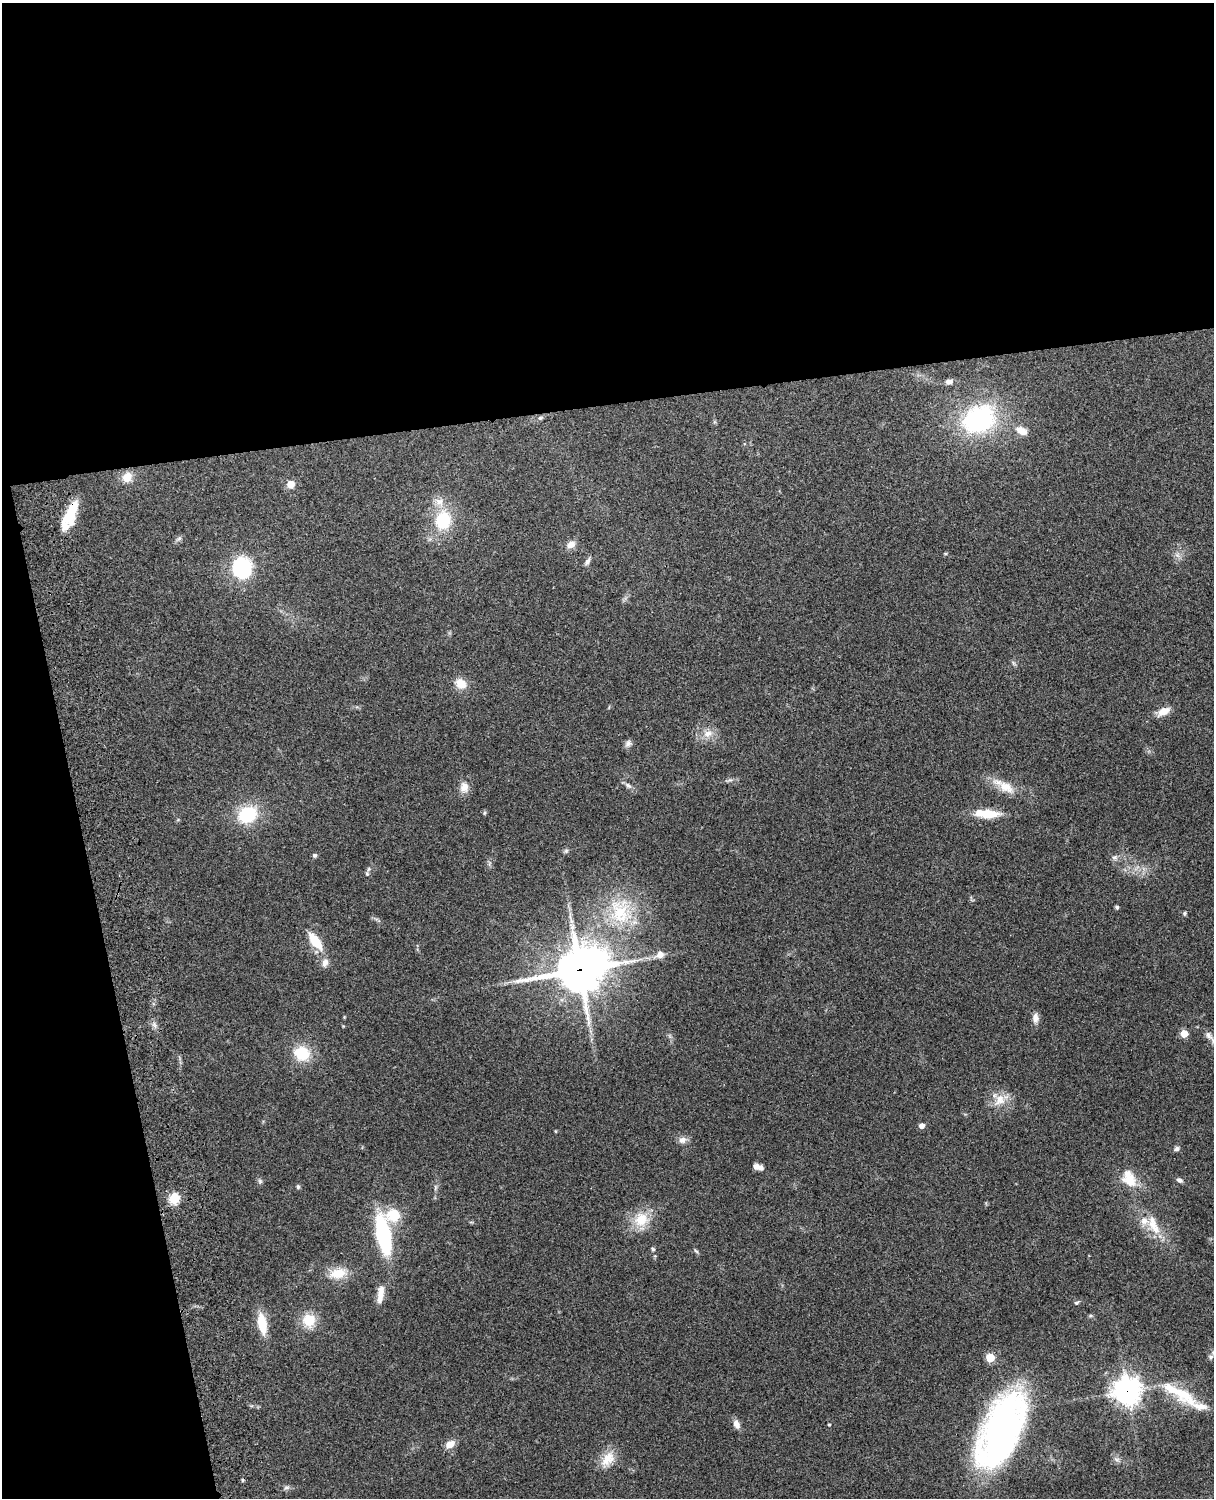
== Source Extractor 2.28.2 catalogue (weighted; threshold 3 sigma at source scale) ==
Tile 1 of 4 x 3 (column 1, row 1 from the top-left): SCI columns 119-1330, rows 3155-4650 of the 5088 x 4927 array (HDU 1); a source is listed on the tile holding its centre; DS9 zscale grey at full resolution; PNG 1216 x 1500 px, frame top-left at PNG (2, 3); no overlay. Shown black and unused: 33% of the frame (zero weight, under 3 of 4 exposures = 6% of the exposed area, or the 3 px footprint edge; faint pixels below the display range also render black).
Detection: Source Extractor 2.28.2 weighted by HDU 2 'WHT'; one run over the whole footprint, this tile lists its part. Background 0.221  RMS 0.0083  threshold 0.0372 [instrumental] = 3 sigma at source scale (4.5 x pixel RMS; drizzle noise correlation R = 1.50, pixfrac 1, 0.05/0.05 arcsec/px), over >= 5 px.
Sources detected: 83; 1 inside a brighter object's white glare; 1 cosmic-ray / hot-pixel residue — not listed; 6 inside a brighter listed object's ellipse — not listed separately; the other 75 listed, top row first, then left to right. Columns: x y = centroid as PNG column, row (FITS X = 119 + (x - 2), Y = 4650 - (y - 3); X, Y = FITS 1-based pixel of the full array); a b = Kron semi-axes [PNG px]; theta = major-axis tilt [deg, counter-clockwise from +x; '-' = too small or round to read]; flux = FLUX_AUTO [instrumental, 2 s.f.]
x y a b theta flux
949 381 8 6 9 3.6
540 418 7 5 13 1.6
979 419 33 25 25 120
1021 431 15 9 -26 8.7
127 477 10 9 - 11
290 484 9 8 - 6.8
439 502 14 12 -27 8.6
73 509 25 13 64 17
443 520 19 16 77 38
179 538 6 6 - 1.8
571 545 12 8 29 5.5
945 554 5 3 - 0.84
1177 555 7 7 - 2.9
587 562 11 5 55 2.7
242 568 21 19 88 54
461 684 15 12 -36 11
1163 711 15 8 28 9.2
708 734 14 10 17 8.1
628 743 10 8 58 3.1
628 786 11 6 -36 3
464 787 15 12 -90 7.3
1006 787 26 13 -29 16
484 813 6 4 89 1.1
247 814 20 16 28 42
988 814 22 10 0 21
566 851 7 5 44 1.6
315 855 5 4 - 2
1114 858 8 7 - 2.6
367 874 6 5 - 1.6
1117 907 4 3 - 1.7
620 911 41 29 -86 57
1185 913 5 5 - 1.4
315 941 19 8 -54 23
660 955 12 9 27 6.3
597 959 12 9 -27 350
325 963 11 8 72 4.8
579 970 15 15 - 2700
344 1017 5 3 - 0.71
1035 1018 14 8 -89 5.1
154 1025 10 3 -69 2
1184 1033 5 5 - 16
302 1053 17 15 -24 27
999 1100 19 14 53 13
921 1125 5 5 - 5.3
682 1140 10 9 - 4.7
1177 1149 7 6 - 2.4
756 1167 7 6 - 3.3
1129 1179 24 15 -61 19
1179 1180 7 5 -28 2.8
260 1181 7 5 -69 1.7
298 1187 6 4 -89 1.5
435 1188 9 4 89 1.9
174 1199 6 5 - 60
393 1215 13 12 - 22
641 1219 21 19 35 21
1153 1225 32 12 -68 19
383 1235 29 10 -79 120
653 1249 5 4 - 1.3
696 1251 7 4 -44 1.3
338 1273 24 14 12 16
380 1294 25 8 82 8.4
1077 1303 7 5 32 1.6
309 1320 14 14 - 19
262 1324 18 8 -79 25
1211 1357 7 7 - 2.7
990 1358 5 5 - 32
1127 1391 10 10 - 770
1183 1395 37 20 -35 31
736 1424 12 7 -66 5
829 1425 3 3 - 0.77
1001 1430 67 30 66 360
450 1444 10 7 26 8.4
608 1459 23 14 56 14
1116 1459 9 5 -26 2.4
286 1487 7 4 1 1.8
Overlapping masked pixels (flux is a lower limit): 3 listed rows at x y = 73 509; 579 970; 1127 1391
Isophote crosses this tile's border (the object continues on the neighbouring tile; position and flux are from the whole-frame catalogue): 1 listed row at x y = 1211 1357